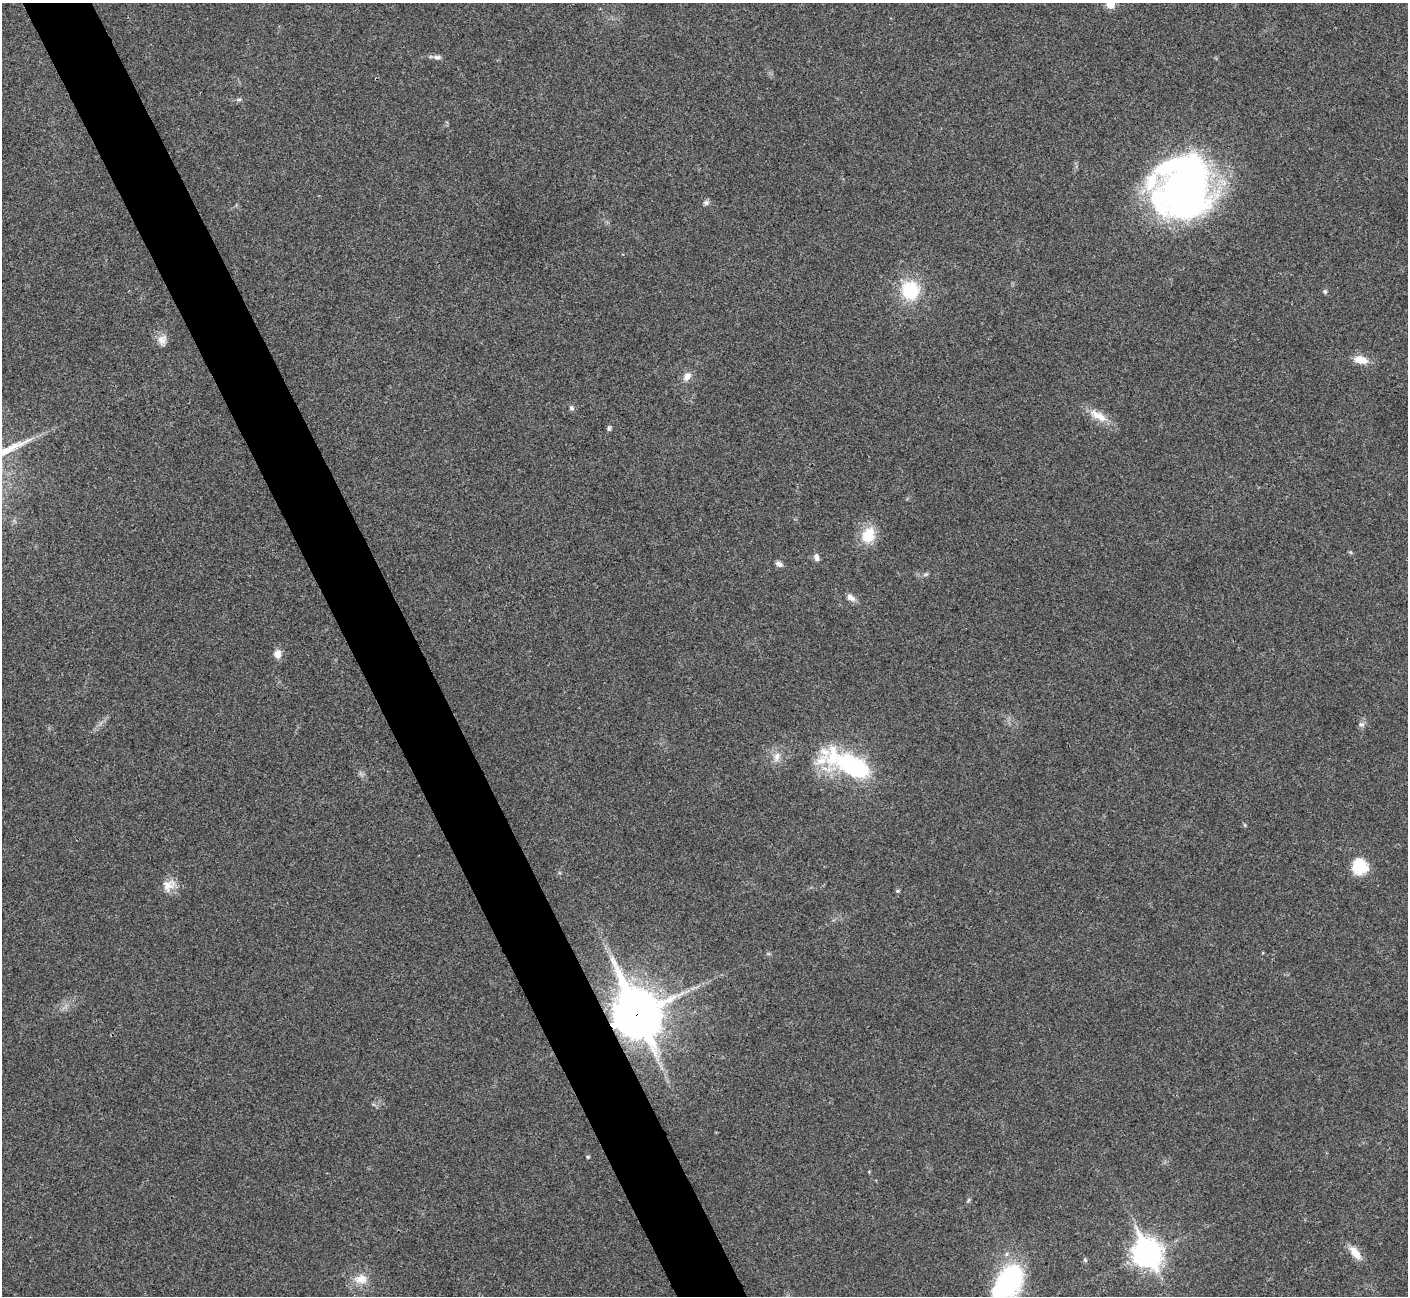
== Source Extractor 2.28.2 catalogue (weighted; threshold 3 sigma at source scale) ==
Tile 11 of 4 x 4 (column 3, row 3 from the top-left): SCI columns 2813-4218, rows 1450-2743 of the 5630 x 5618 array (HDU 1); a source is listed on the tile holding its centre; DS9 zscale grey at full resolution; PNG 1410 x 1298 px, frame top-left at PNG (2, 3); no overlay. Shown black and unused: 5% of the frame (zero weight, under 3 of 4 exposures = <1% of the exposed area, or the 3 px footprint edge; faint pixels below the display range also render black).
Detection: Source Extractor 2.28.2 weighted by HDU 2 'WHT'; one run over the whole footprint, this tile lists its part. Background 0.0219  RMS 0.0039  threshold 0.0177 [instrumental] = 3 sigma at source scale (4.5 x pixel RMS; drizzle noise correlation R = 1.50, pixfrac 1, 0.05/0.05 arcsec/px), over >= 5 px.
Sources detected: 35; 1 inside a brighter object's white glare — not listed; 1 inside a brighter listed object's ellipse — not listed separately; the other 33 listed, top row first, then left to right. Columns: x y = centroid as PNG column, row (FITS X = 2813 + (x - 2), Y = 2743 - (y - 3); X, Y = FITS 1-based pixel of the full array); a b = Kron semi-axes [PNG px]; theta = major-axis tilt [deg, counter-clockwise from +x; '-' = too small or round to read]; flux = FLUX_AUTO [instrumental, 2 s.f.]
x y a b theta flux
1110 4 6 6 - 7.8
437 57 12 6 0 1.4
239 99 6 4 1 0.64
1186 187 59 47 57 210
706 203 8 7 - 1.1
910 290 20 19 - 19
1325 292 6 5 - 0.62
162 340 13 12 - 3
1361 360 16 9 -13 5
687 376 11 8 43 2.7
572 408 7 6 - 0.89
1098 416 27 10 -31 6.2
609 428 7 4 -71 0.7
868 535 22 17 67 9
816 557 10 6 -72 1.5
779 564 9 6 -28 1.5
926 574 7 4 18 0.66
851 597 12 7 -30 2.3
277 654 10 8 89 3
1361 724 8 7 - 1.2
777 757 15 8 74 2.9
852 766 43 16 -21 59
1245 825 6 3 -71 0.41
1360 866 19 17 -39 11
168 885 19 14 39 4.6
897 891 5 4 - 0.64
637 1014 19 14 -64 1500
588 1157 4 3 - 0.49
1355 1253 20 9 -52 4.5
1147 1254 11 9 -64 410
1085 1260 5 5 - 0.56
361 1279 18 13 1 5.5
1008 1282 39 23 54 59
Overlapping masked pixels (flux is a lower limit): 1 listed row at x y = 637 1014
Isophote crosses this tile's border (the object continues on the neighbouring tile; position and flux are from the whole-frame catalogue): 2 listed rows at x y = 1110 4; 1008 1282